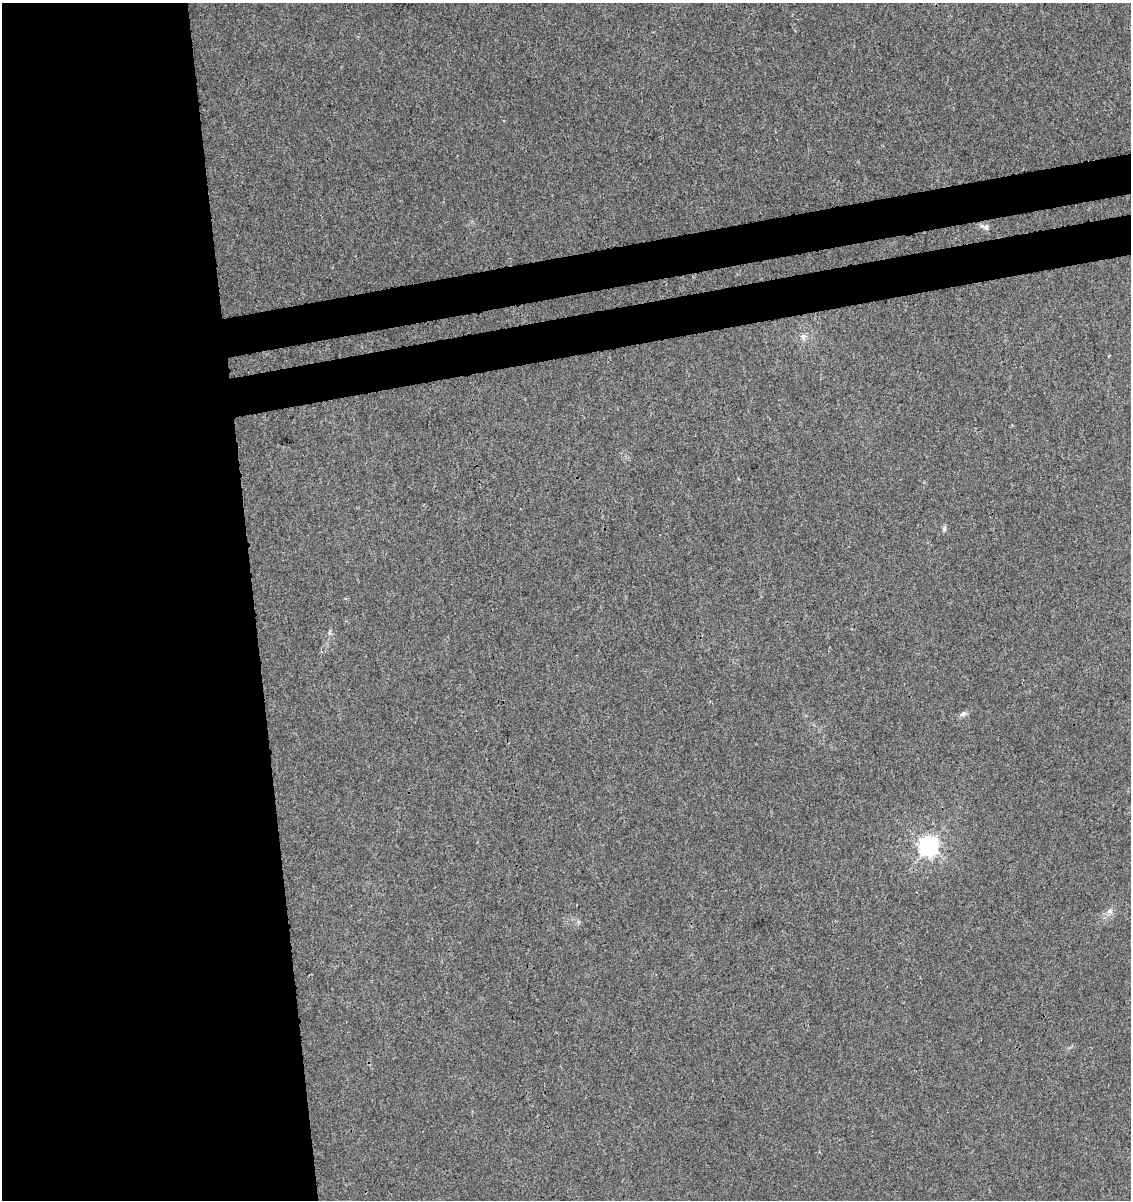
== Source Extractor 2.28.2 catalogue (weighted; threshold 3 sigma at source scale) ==
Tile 9 of 4 x 4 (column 1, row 3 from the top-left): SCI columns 79-1207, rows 1256-2453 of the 4626 x 4904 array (HDU 1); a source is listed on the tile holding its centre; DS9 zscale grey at full resolution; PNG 1133 x 1202 px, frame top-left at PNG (2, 3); no overlay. Shown black and unused: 28% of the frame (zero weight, under 3 of 4 exposures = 5% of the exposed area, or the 3 px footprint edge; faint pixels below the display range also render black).
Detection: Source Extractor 2.28.2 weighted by HDU 2 'WHT'; one run over the whole footprint, this tile lists its part. Background 0.00448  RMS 0.0026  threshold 0.0118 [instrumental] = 3 sigma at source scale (4.5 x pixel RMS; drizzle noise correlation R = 1.50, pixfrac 1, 0.0396/0.0396 arcsec/px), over >= 5 px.
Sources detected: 6; all 6 listed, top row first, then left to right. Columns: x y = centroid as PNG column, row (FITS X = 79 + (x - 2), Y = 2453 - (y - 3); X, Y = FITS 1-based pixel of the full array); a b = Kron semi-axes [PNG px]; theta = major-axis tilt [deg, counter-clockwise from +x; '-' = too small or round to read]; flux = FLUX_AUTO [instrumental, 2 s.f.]
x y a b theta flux
985 227 13 7 -21 1.1
803 337 8 7 - 1
944 529 7 5 75 0.58
963 714 9 6 27 0.85
929 846 7 7 - 130
1110 911 6 6 - 0.72